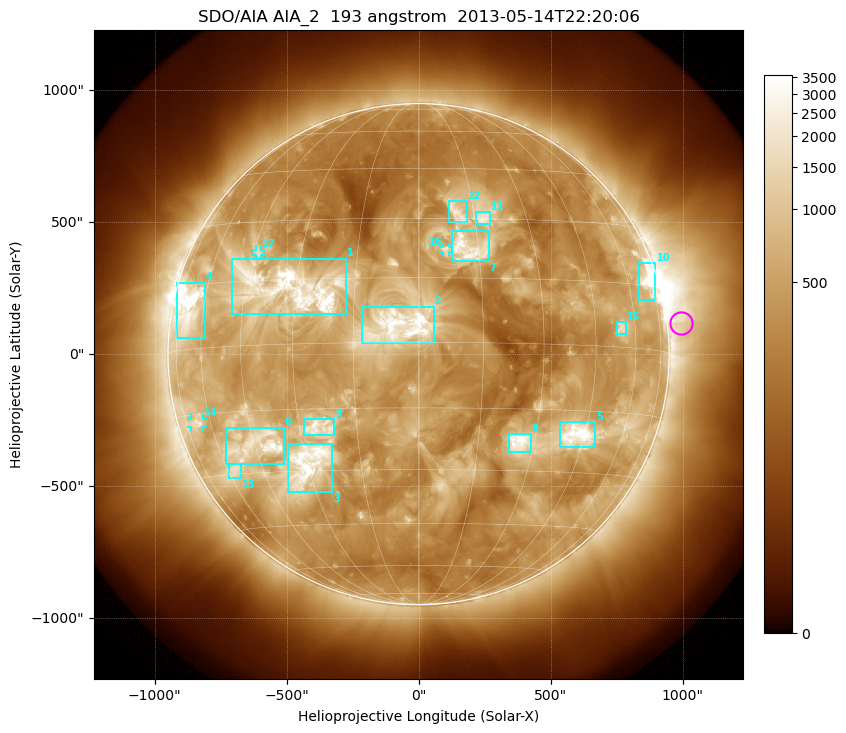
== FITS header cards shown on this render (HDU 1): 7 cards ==
TELESCOP= 'SDO/AIA'
INSTRUME= 'AIA_2'
WAVELNTH=                  193
WAVEUNIT= 'angstrom'
DATE-OBS= '2013-05-14T22:20:06.84'
CTYPE1  = 'HPLN-TAN'
CTYPE2  = 'HPLT-TAN'

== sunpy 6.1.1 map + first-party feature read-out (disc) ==
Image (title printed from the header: SDO/AIA AIA_2  193 angstrom  2013-05-14T22:20:06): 1024 x 1024 px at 2.4 arcsec/px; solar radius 949 arcsec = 396 px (full disc in frame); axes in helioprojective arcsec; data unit not stated in the header (colour bar unlabelled)
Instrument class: DISC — disc imager (sunpy class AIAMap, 193 A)
Bright regions (active regions / flare kernels): reference = the median radial profile (limb darkening/brightening removed); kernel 9 px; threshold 5 sigma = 1049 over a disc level ~382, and >= 1.15x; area >= 12 px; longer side >= 9 px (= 22 arcsec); searched inside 0.97 R_sun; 17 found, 17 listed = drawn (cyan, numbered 1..; 3 of them under ~33 arcsec drawn as corner ticks so the feature stays visible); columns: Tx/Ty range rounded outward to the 5 arcsec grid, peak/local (2 s.f.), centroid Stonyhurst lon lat
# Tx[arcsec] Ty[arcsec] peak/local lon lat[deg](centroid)
1 -705..-275 150..365 12 -32 +13
2 -215..60 40..180 6.3 -4 +4
3 -495..-325 -525..-340 10 -30 -28
4 -915..-805 60..270 20 -68 +9
5 535..670 -355..-255 11 +43 -21
6 -730..-510 -415..-275 8.7 -44 -23
7 125..270 350..465 7.4 +12 +22
8 340..425 -375..-300 8.6 +26 -23
9 -435..-320 -305..-245 6.4 -25 -19
10 835..900 205..345 11 +71 +16
11 215..270 495..540 5.6 +17 +30
12 115..185 500..580 4.9 +10 +32
13 -720..-675 -470..-415 5.4 -57 -29
14 -865..-815 -275..-245 5.7 -67 -17
15 750..785 75..120 4.9 +54 +4
16 90..115 385..405 4.5 +7 +22
17 -615..-595 375..395 4.7 -43 +22
Off-limb structures (1.02-1.3 R_sun): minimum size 162 px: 2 found; the strongest spans PA ~220..305 deg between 1.02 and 1.3 R_sun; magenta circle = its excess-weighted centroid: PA ~275 deg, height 1.06 R_sun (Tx ~995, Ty ~120 arcsec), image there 2.6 x the reference